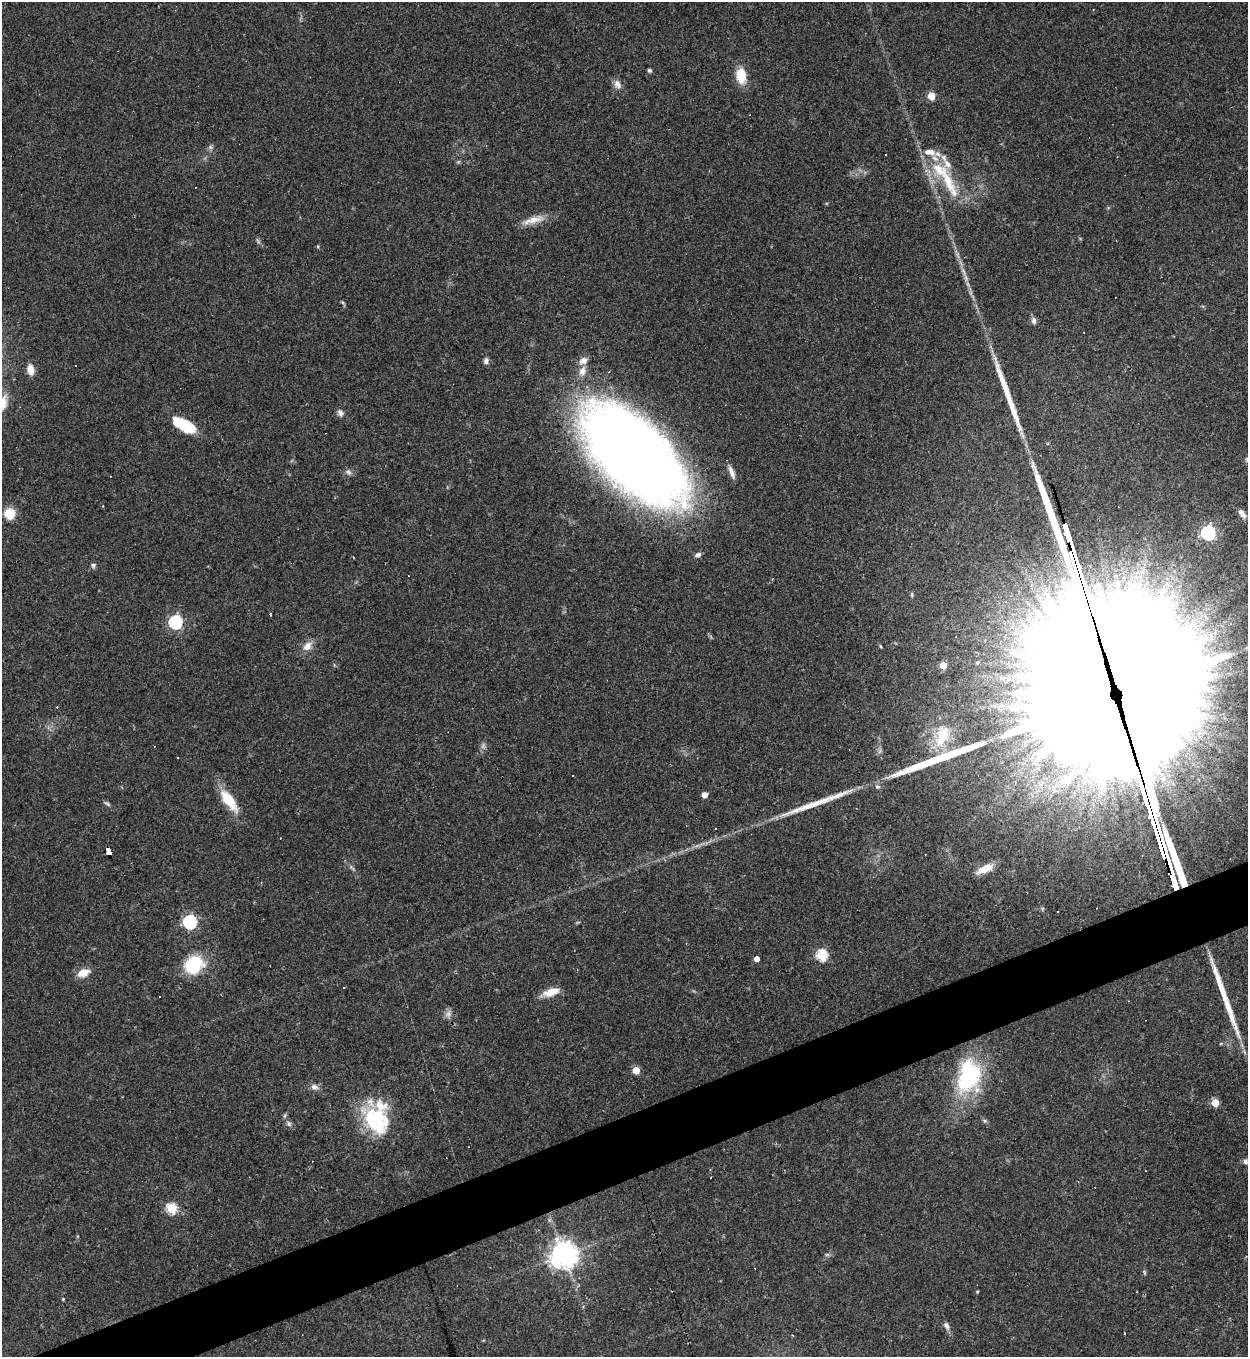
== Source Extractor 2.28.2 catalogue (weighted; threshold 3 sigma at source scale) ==
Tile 7 of 4 x 4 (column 3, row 2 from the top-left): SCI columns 2641-3886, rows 2711-4065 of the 5405 x 5420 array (HDU 1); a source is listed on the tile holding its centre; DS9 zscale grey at full resolution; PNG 1250 x 1359 px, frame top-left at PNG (2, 2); no overlay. Shown black and unused: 4% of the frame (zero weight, under 2 of 3 exposures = <1% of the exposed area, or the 3 px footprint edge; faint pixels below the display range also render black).
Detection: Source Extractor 2.28.2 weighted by HDU 2 'WHT'; one run over the whole footprint, this tile lists its part. Background 0.0432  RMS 0.005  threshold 0.0227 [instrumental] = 3 sigma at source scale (4.5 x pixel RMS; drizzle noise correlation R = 1.50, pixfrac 1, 0.05/0.05 arcsec/px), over >= 5 px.
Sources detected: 102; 2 too faint to see at this stretch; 2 inside a brighter object's white glare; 20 cosmic-ray / hot-pixel residue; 6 long thin detections or spike segments (spike, bleed or trail) — not listed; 5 inside a brighter listed object's ellipse — not listed separately; the other 67 listed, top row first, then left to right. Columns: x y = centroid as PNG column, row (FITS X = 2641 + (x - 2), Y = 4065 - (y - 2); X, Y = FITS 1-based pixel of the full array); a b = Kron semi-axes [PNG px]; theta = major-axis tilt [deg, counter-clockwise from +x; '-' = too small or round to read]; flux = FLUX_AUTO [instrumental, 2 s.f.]
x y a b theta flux
649 70 5 4 - 0.9
741 75 14 9 -83 14
617 84 13 9 -62 3.2
931 96 5 5 - 17
210 147 7 6 - 1.2
948 182 54 13 -65 21
533 220 33 9 15 7.2
258 241 10 4 -57 1.1
342 302 6 4 -43 0.7
1034 320 9 6 -80 2
486 361 8 6 73 1.7
583 361 11 8 31 3.5
75 365 2 2 - 0.45
31 370 11 7 -81 5.4
2 403 24 13 72 8.9
340 413 10 7 -63 1.9
183 425 26 10 -27 23
635 456 113 55 -45 690
348 472 9 7 -49 1.6
732 472 18 6 -69 3.3
1242 513 13 6 -54 2.8
9 514 8 8 - 14
1208 533 6 6 - 110
698 555 9 5 29 1.7
93 565 6 6 - 1.3
912 594 7 3 90 0.63
270 614 3 2 - 0.79
175 622 6 6 - 90
307 646 12 9 47 4.5
943 665 5 5 - 10
1122 696 120 80 -76 45000
942 736 32 18 70 20
177 757 3 3 - 0.62
572 776 3 3 - 2.2
877 787 7 6 - 1.4
704 795 5 4 - 5
229 800 27 11 -53 16
107 804 10 4 -30 1.1
716 828 3 2 - 0.42
108 851 8 4 -73 160
351 867 7 4 -57 1
985 869 20 8 26 7.6
1057 912 3 2 - 0.56
190 922 6 6 - 94
822 955 6 5 - 52
756 959 4 4 - 3.7
194 964 23 19 39 23
83 973 15 9 21 6.2
344 987 3 2 - 0.45
551 992 20 8 18 7.8
160 997 3 3 - 1.4
448 1014 12 8 61 2.4
636 1070 5 5 - 11
971 1074 47 28 -75 39
314 1087 10 8 -12 2.5
1215 1103 5 5 - 15
376 1120 38 25 -56 41
289 1124 8 6 -70 1.5
1245 1162 8 5 -76 1.3
710 1170 3 3 - 0.53
172 1208 6 5 - 41
564 1254 8 8 - 690
827 1255 7 4 1 0.9
977 1292 4 3 - 0.59
63 1299 4 3 - 0.45
946 1326 12 6 -63 2.1
1124 1333 3 2 - 0.58
Overlapping masked pixels (flux is a lower limit): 2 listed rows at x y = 1122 696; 108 851
Isophote crosses this tile's border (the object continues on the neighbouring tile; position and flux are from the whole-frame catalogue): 2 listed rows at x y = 2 403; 1122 696